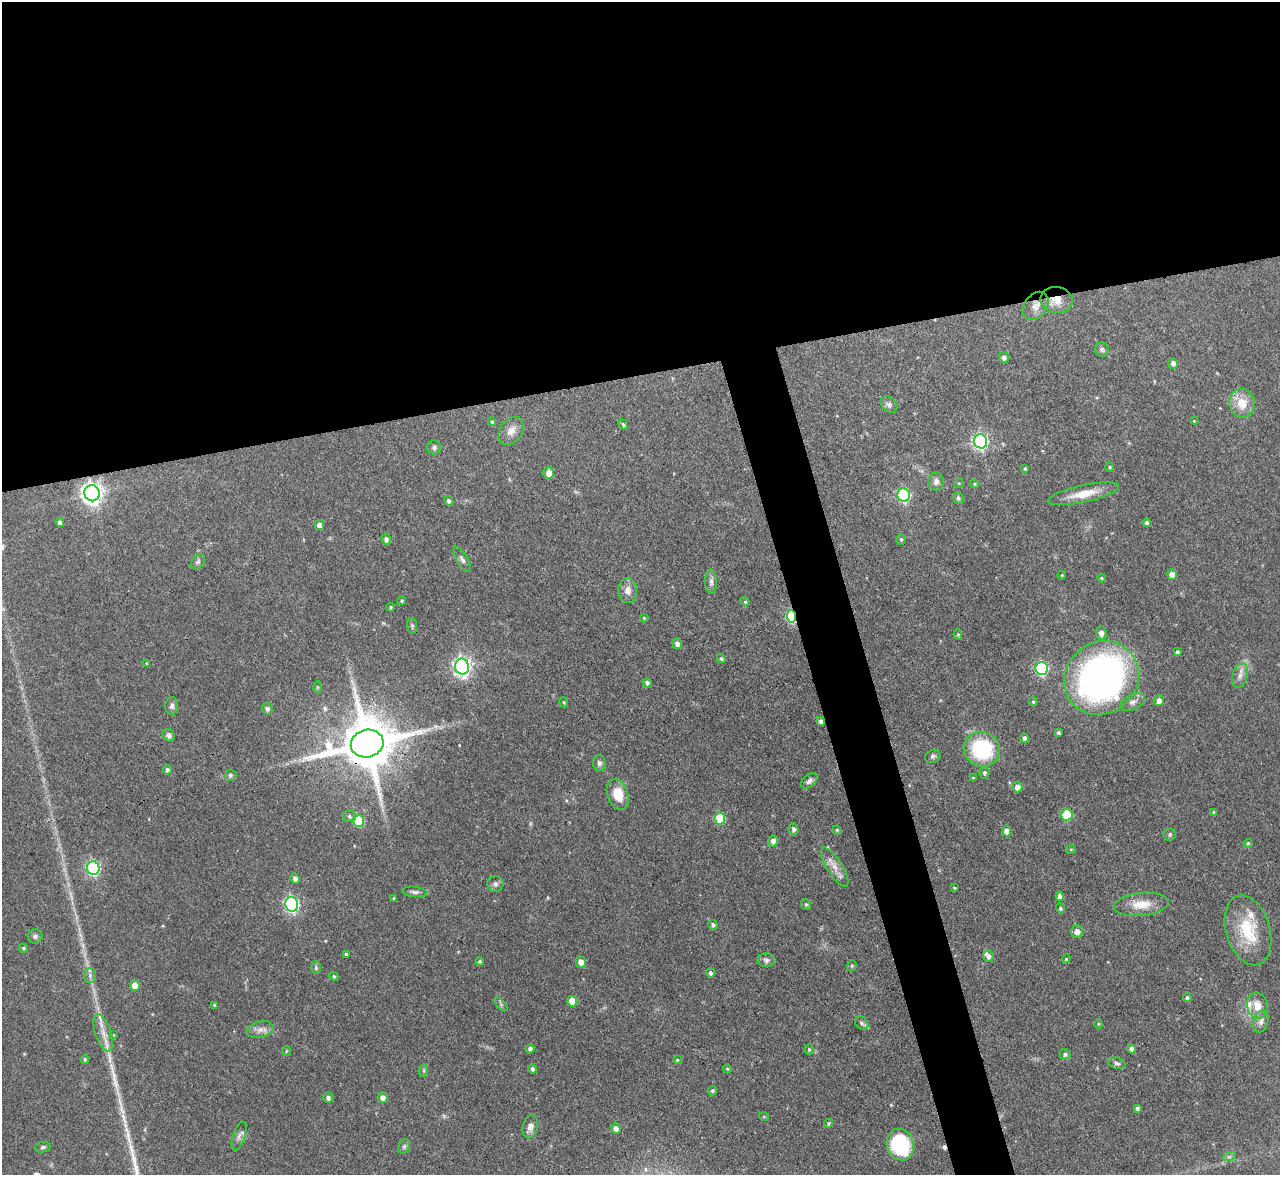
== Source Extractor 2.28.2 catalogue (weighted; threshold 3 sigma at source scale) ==
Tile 2 of 4 x 4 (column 2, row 1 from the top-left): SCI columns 1279-2556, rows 3659-4831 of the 5112 x 5093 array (HDU 1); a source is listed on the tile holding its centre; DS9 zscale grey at full resolution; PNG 1282 x 1177 px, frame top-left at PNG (2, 2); each listed source drawn as its Kron ellipse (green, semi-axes under 4 px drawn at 4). Shown black and unused: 35% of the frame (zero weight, under 3 of 4 exposures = <1% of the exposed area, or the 3 px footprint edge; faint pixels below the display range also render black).
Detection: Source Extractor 2.28.2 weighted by HDU 2 'WHT'; one run over the whole footprint, this tile lists its part. Background 0.0965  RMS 0.0042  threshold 0.019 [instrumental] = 3 sigma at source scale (4.5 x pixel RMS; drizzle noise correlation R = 1.50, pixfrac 1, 0.05/0.05 arcsec/px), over >= 5 px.
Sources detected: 157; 1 cosmic-ray / hot-pixel residue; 1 long thin detection or spike segment (spike, bleed or trail) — neither listed nor drawn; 4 inside a brighter listed object's ellipse — not listed separately; the other 151 listed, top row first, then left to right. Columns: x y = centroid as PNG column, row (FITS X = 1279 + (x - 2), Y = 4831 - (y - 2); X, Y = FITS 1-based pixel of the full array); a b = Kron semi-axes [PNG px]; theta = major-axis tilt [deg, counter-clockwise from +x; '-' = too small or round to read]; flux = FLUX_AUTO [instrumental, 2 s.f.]
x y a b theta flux
1056 300 16 13 -8 5.5
1036 306 15 11 55 3.8
1102 350 7 7 - 1.1
1004 357 5 5 - 1.4
1173 363 5 5 - 1.8
1242 403 14 13 - 7.5
889 405 9 7 -45 1.4
1194 421 4 4 - 0.31
492 422 4 3 - 0.61
623 424 5 4 - 0.71
511 431 15 11 54 3.6
981 441 7 6 - 95
434 447 7 7 - 1.2
1110 467 4 4 - 0.5
1025 469 4 3 - 0.58
549 473 6 5 - 3.1
936 482 9 7 -89 1.7
959 483 5 4 - 0.4
975 484 4 3 - 0.48
92 493 8 7 - 280
1083 494 36 8 12 8.6
904 495 7 6 - 60
958 498 6 5 - 1.1
449 501 5 4 - 1.1
60 523 4 4 - 1.6
1146 523 4 3 - 1.1
319 525 5 5 - 2.2
386 539 5 4 - 1.5
901 539 5 4 - 0.62
462 559 14 5 -60 1.4
198 562 8 6 49 1.1
1172 574 5 5 - 3.1
1062 575 4 3 - 0.39
1102 578 4 4 - 0.51
711 582 12 6 -86 1.7
628 590 12 9 -89 3.1
402 601 4 4 - 0.57
745 602 5 4 - 0.55
391 607 4 3 - 0.56
791 616 6 4 -82 42
644 618 4 4 - 0.41
412 626 7 5 -83 0.73
1101 633 7 5 -87 1.7
958 634 5 4 - 0.56
677 643 5 5 - 1.8
1177 652 4 3 - 0.77
721 659 4 4 - 0.7
147 663 4 3 - 0.5
462 667 8 7 - 180
1042 668 6 6 - 49
1240 676 12 7 72 2.5
1101 678 39 35 41 190
647 683 5 4 - 1.1
317 687 6 4 -90 0.49
1159 701 5 5 - 2.3
564 702 5 4 - 0.48
1033 702 4 3 - 0.66
1133 702 13 7 26 2.1
172 706 9 6 86 1.4
267 709 6 5 - 1.2
821 721 4 4 - 1.2
1058 733 4 4 - 0.78
169 735 7 5 -50 1.4
1025 738 5 4 - 1.4
367 744 16 13 13 3000
982 749 18 17 - 34
933 756 8 6 24 0.98
599 763 8 6 -89 1.2
167 770 4 4 - 1.1
985 773 6 5 - 1
230 775 6 5 - 0.87
973 778 3 3 - 0.49
809 781 9 6 41 1.5
1017 787 5 5 - 2.9
618 794 16 10 -70 8.3
1214 812 4 4 - 0.67
1067 815 6 5 - 17
349 816 6 6 - 0.92
720 819 6 5 - 17
359 821 6 5 - 22
794 829 5 5 - 1.3
837 830 4 4 - 0.44
1007 831 5 5 - 2.8
1170 834 6 6 - 0.81
773 841 5 4 - 2.1
1248 843 4 4 - 0.44
1071 849 5 3 - 0.46
835 867 22 8 -58 4.2
93 868 7 6 - 69
295 878 5 4 - 1.6
495 884 8 8 - 1.6
954 888 4 3 - 0.43
415 892 12 5 -6 1.4
1060 896 4 4 - 1.8
394 898 4 4 - 0.4
292 904 7 6 - 95
806 904 6 4 -67 0.65
1141 904 27 11 6 7.8
1060 908 5 4 - 0.73
713 925 5 4 - 1
1248 930 36 22 -73 19
1077 932 6 6 - 2.6
35 936 7 7 - 1.1
23 948 4 4 - 0.69
346 954 4 4 - 0.52
988 956 6 5 - 1.5
1066 959 4 3 - 0.41
766 960 8 6 -5 1.3
480 961 4 4 - 0.99
581 962 5 5 - 3.2
852 966 6 4 69 0.66
316 968 6 5 - 0.66
710 973 5 4 - 1
90 975 7 6 - 1.2
334 976 4 4 - 0.5
135 986 5 5 - 5.9
1187 997 4 4 - 0.89
572 1001 5 5 - 8.2
501 1004 8 3 -45 0.72
214 1005 4 4 - 0.4
1257 1006 13 10 -78 4.5
1261 1022 11 7 73 1.9
862 1023 7 6 - 1.2
1098 1024 5 3 - 0.43
260 1030 13 8 15 2.6
103 1033 19 8 -72 4.6
114 1035 4 2 - 0.28
530 1049 5 4 - 1.2
1132 1049 5 4 - 1.7
809 1050 5 4 - 0.55
286 1051 5 4 - 0.51
1065 1054 5 5 - 0.98
85 1059 4 4 - 0.69
677 1060 4 4 - 0.46
1117 1063 9 5 -18 1.1
532 1069 4 4 - 1.2
727 1069 4 4 - 0.48
424 1070 6 4 72 0.66
712 1091 4 4 - 0.82
328 1098 5 5 - 1.4
383 1098 5 5 - 2.2
1137 1108 4 4 - 0.95
764 1117 5 3 - 0.38
828 1123 5 4 - 0.57
530 1127 12 7 77 2.5
616 1128 5 4 - 2.1
239 1136 15 6 71 1.8
900 1145 16 13 -70 33
404 1146 7 5 68 0.9
43 1147 8 5 10 0.86
1229 1157 7 4 19 0.87
Overlapping masked pixels (flux is a lower limit): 6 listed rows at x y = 1056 300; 791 616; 821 721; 367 744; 1067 815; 135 986